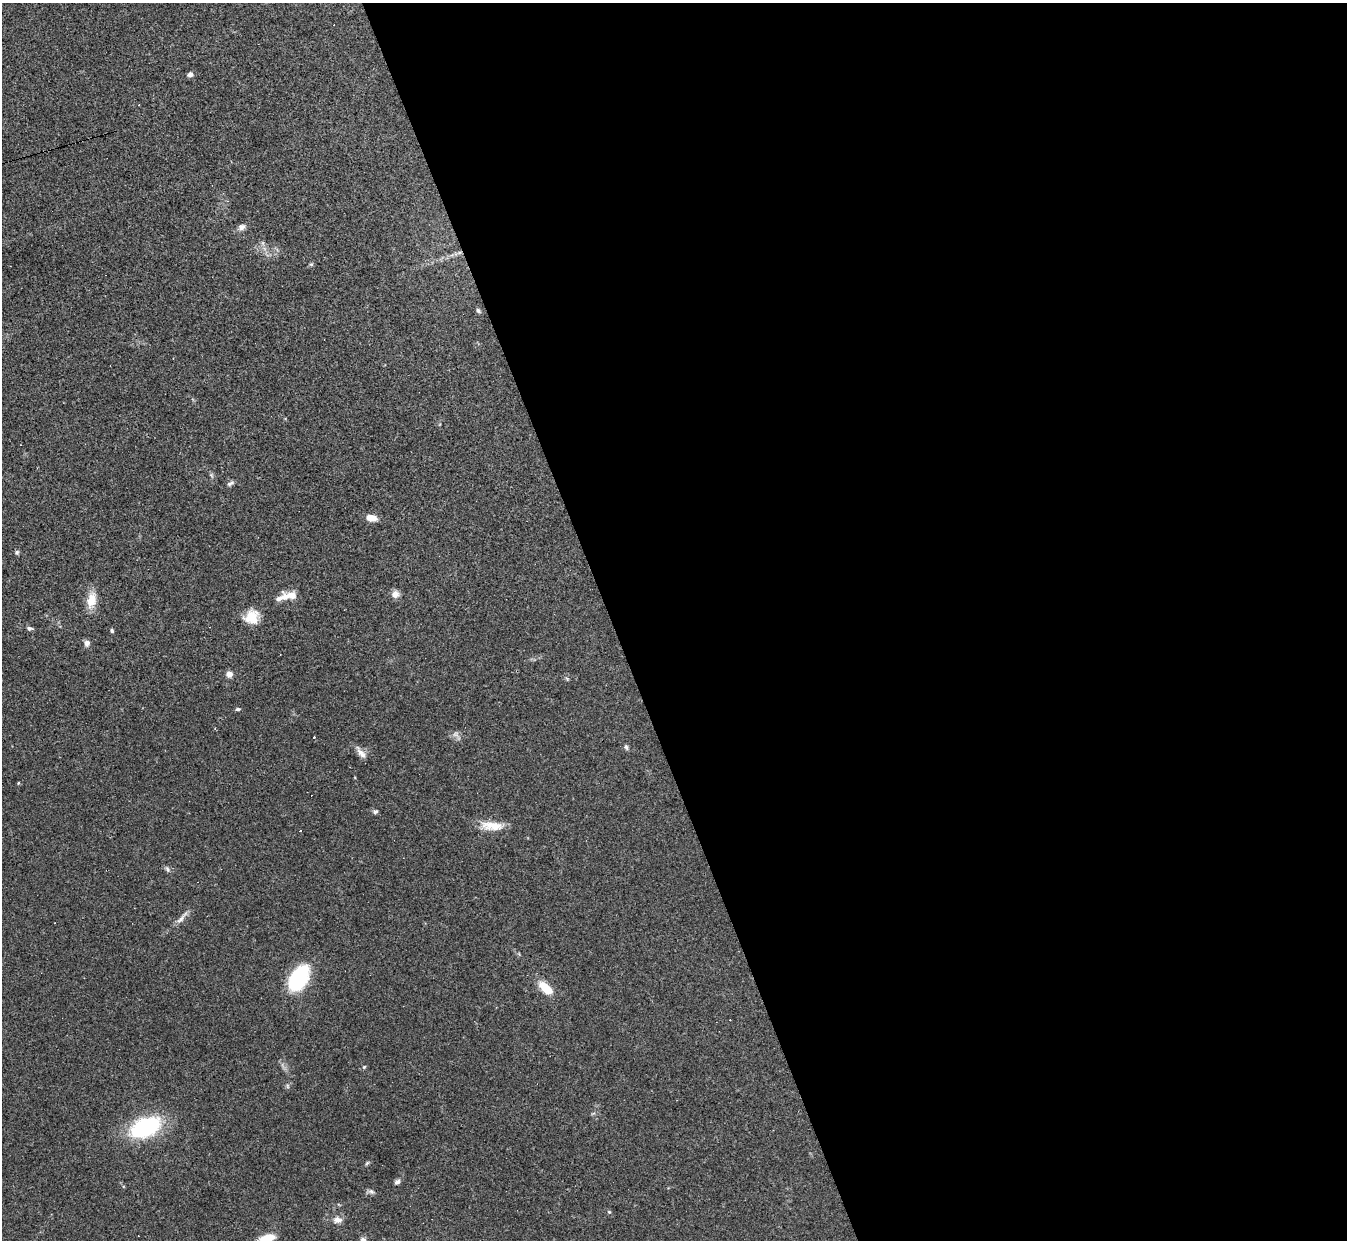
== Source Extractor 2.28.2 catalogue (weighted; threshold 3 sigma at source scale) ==
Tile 8 of 4 x 4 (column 4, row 2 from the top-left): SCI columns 4036-5380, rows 2621-3858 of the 5380 x 5366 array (HDU 1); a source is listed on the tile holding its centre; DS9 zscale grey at full resolution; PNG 1349 x 1242 px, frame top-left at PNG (2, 3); no overlay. Shown black and unused: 55% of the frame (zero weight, under 3 of 4 exposures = <1% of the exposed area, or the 3 px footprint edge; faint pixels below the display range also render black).
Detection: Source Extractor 2.28.2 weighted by HDU 2 'WHT'; one run over the whole footprint, this tile lists its part. Background 0.048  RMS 0.0043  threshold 0.0194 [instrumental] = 3 sigma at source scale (4.5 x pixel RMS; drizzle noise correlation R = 1.50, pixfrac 1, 0.05/0.05 arcsec/px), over >= 5 px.
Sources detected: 45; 6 cosmic-ray / hot-pixel residue — not listed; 1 inside a brighter listed object's ellipse — not listed separately; the other 38 listed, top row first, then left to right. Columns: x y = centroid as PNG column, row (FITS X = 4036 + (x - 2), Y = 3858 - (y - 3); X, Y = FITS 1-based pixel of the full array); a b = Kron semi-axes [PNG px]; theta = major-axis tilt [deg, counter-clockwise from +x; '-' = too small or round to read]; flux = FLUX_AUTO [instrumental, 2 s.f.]
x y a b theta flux
190 74 6 6 - 1.5
241 227 9 7 23 1.9
459 253 7 4 20 0.95
311 264 6 5 - 0.63
478 310 6 5 - 0.96
173 358 2 2 - 0.31
211 475 7 4 -71 0.72
230 483 11 5 29 1.1
371 518 10 6 -13 4.9
17 552 7 5 76 0.73
395 594 9 9 - 2.7
292 595 12 9 -10 3.4
278 599 10 6 20 1.7
91 600 20 11 78 6.6
252 617 17 16 - 7.9
29 628 8 5 -10 0.95
112 631 5 4 - 0.67
87 643 8 7 - 1.7
229 674 7 6 - 2.6
238 709 6 4 8 0.66
626 747 7 5 -71 0.86
361 753 19 7 -54 2.7
18 783 4 3 - 0.33
375 811 7 5 15 0.93
492 826 30 11 -3 7.6
167 869 9 5 -67 1
182 918 23 6 49 2.7
299 978 20 13 58 43
545 988 14 8 -42 10
364 1067 6 4 44 0.53
145 1127 26 15 24 52
367 1163 7 4 45 0.61
397 1182 7 6 - 1.2
371 1192 8 6 -42 1.1
609 1212 5 4 - 0.56
337 1220 12 8 1 2.6
267 1238 18 8 13 6.4
363 1240 8 6 -42 1.3
Overlapping masked pixels (flux is a lower limit): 1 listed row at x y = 459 253
Isophote crosses this tile's border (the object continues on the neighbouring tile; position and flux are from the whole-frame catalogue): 2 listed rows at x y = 267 1238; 363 1240